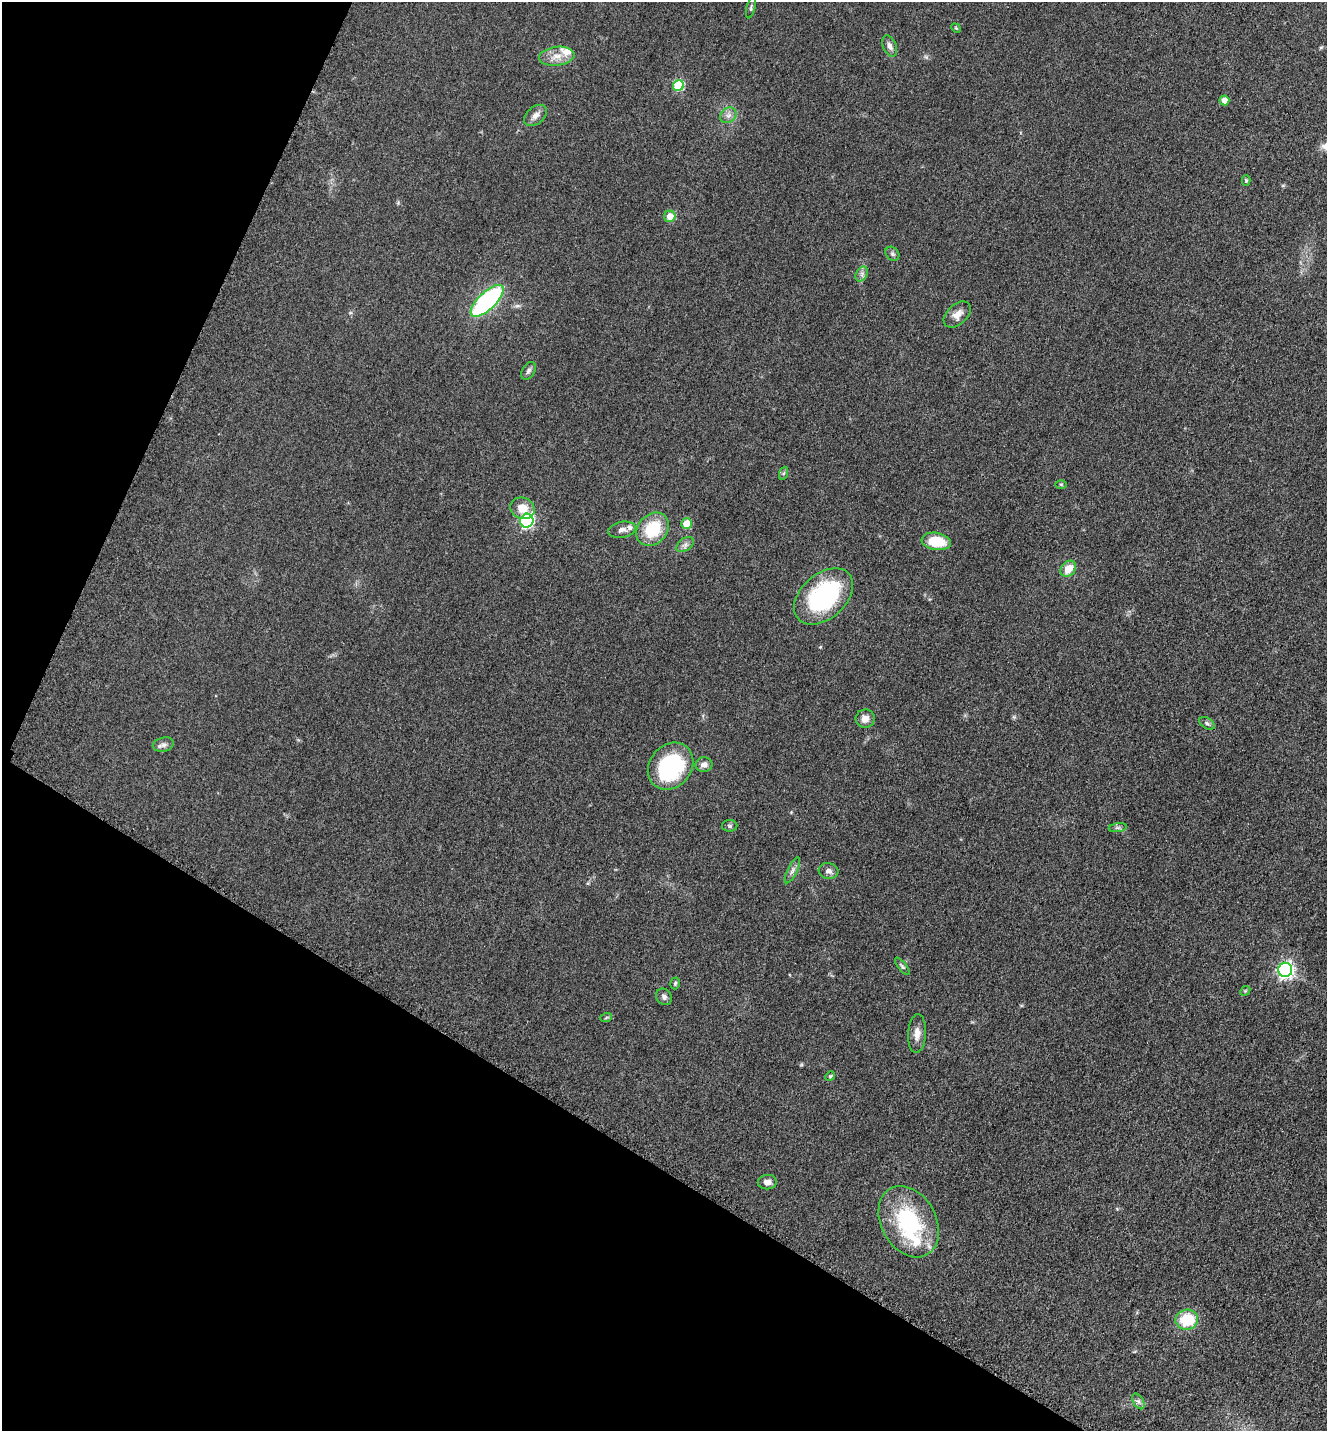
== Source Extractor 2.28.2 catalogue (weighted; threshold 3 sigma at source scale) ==
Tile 9 of 4 x 4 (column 1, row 3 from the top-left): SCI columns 298-1622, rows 1471-2899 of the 5805 x 5774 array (HDU 1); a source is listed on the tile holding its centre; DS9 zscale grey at full resolution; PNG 1329 x 1433 px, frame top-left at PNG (2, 2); each listed source drawn as its Kron ellipse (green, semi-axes under 4 px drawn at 4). Shown black and unused: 26% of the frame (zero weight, under 3 of 5 exposures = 4% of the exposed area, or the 3 px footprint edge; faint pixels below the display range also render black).
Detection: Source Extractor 2.28.2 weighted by HDU 2 'WHT'; one run over the whole footprint, this tile lists its part. Background 0.0682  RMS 0.0061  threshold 0.0275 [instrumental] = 3 sigma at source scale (4.5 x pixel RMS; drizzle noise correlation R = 1.50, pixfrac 1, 0.05/0.05 arcsec/px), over >= 5 px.
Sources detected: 51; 4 inside a brighter listed object's ellipse — not listed separately; the other 47 listed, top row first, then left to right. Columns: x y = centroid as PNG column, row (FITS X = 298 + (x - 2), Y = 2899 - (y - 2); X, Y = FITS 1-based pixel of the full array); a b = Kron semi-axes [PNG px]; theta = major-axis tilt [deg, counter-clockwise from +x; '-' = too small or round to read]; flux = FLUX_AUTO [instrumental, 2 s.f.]
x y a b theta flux
751 8 11 3 77 1.1
956 28 5 4 - 0.6
890 46 11 6 -68 2.9
557 56 18 9 7 6.8
678 86 5 5 - 33
1224 100 5 5 - 5.9
535 115 13 8 40 3.4
728 115 9 7 43 2.6
1246 181 5 4 - 0.72
670 216 6 5 - 7
892 254 8 6 -45 1.4
862 274 8 5 61 2
487 301 21 8 44 96
957 314 16 10 43 4.9
528 371 10 6 59 1.7
784 473 7 4 70 0.96
1061 484 6 4 -1 0.65
522 508 12 10 -24 8.4
527 521 7 6 - 100
687 524 5 5 - 11
653 529 18 14 49 24
622 530 14 8 11 2.9
936 541 15 8 -9 18
685 545 10 6 36 2.2
1068 569 9 7 48 8.6
824 596 34 22 41 80
865 719 9 9 - 4
1207 723 8 5 -32 1.4
163 745 10 7 13 2.3
704 765 8 7 - 3.1
671 766 25 21 50 60
730 826 8 6 0 1.2
1118 828 9 4 9 1.4
792 870 14 5 64 2.4
829 871 10 8 -15 2.8
902 966 10 4 -51 1.1
1285 970 7 7 - 170
675 983 6 4 74 0.98
1245 991 5 4 - 0.73
664 997 9 7 -52 2
606 1018 6 3 20 0.7
917 1033 19 9 86 5.4
830 1076 5 4 - 0.73
767 1182 9 7 6 3.1
909 1222 38 27 -61 56
1187 1320 11 10 - 21
1138 1401 8 5 -58 1.7